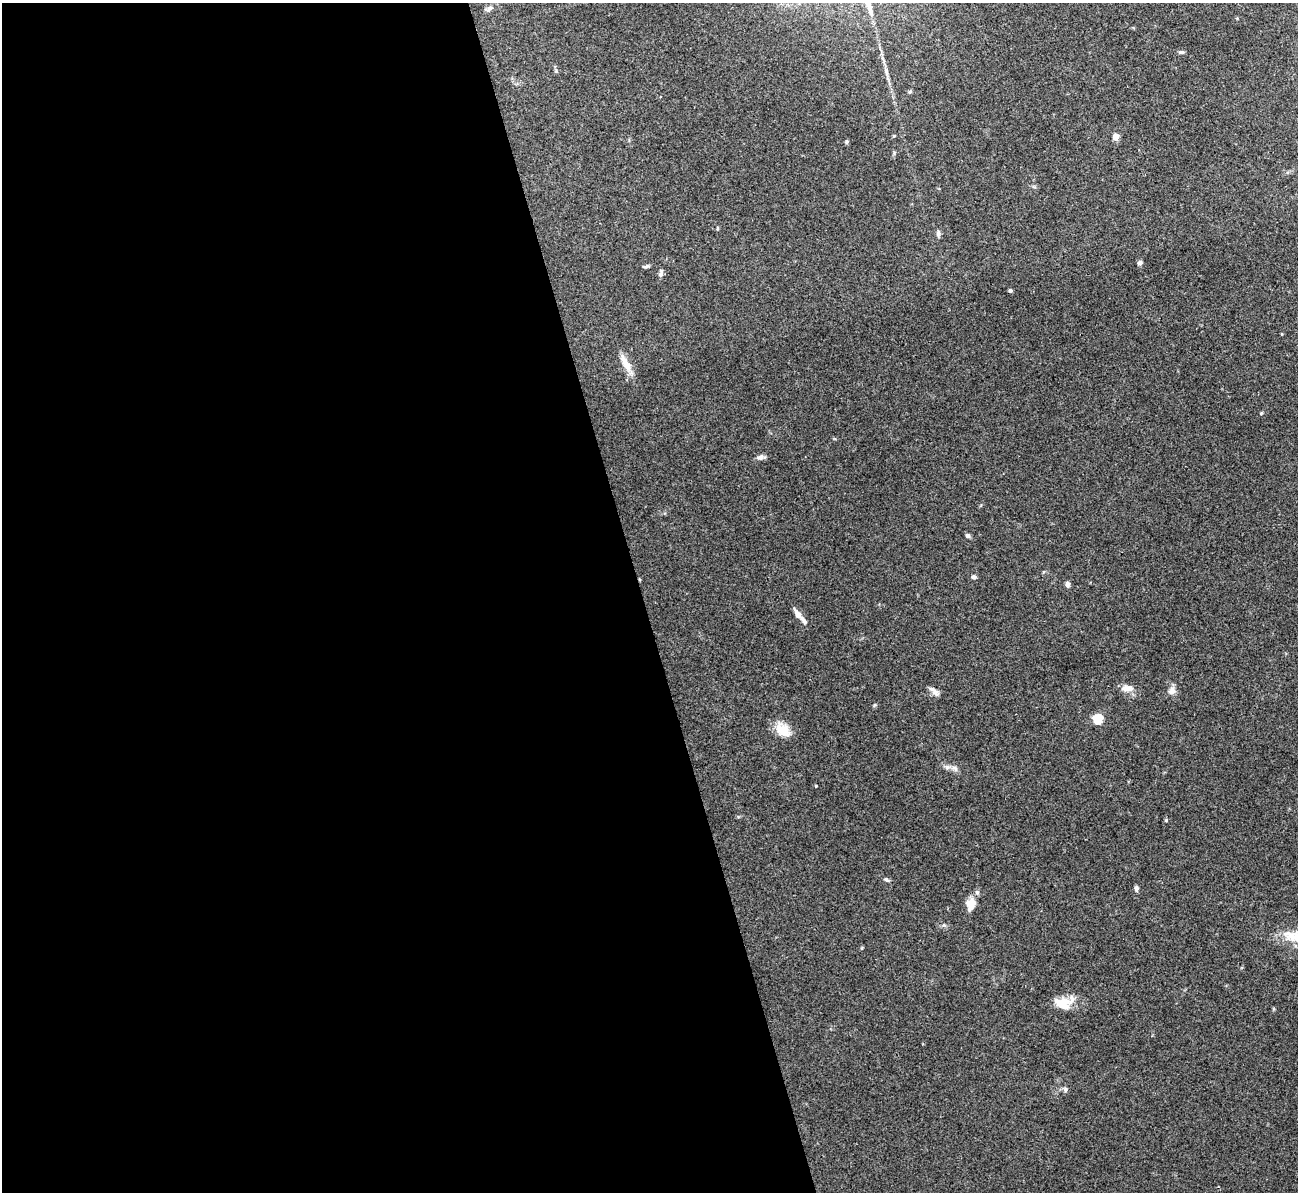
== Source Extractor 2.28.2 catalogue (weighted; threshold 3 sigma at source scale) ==
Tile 9 of 4 x 4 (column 1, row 3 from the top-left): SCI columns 2-1297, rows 1337-2526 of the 5190 x 5175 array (HDU 1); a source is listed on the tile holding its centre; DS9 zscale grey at full resolution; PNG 1300 x 1194 px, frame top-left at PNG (2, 3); no overlay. Shown black and unused: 49% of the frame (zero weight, under 3 of 4 exposures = <1% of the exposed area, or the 3 px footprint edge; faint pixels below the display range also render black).
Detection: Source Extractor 2.28.2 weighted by HDU 2 'WHT'; one run over the whole footprint, this tile lists its part. Background 0.0751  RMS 0.0058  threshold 0.026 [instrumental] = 3 sigma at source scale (4.5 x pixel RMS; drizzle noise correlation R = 1.50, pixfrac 1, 0.05/0.05 arcsec/px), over >= 5 px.
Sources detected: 33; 3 inside a brighter listed object's ellipse — not listed separately; the other 30 listed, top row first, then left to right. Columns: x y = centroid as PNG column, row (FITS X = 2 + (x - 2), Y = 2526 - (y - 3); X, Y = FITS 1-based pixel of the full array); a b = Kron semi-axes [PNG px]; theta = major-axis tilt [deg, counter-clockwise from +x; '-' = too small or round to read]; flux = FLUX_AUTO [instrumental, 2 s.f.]
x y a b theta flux
490 8 9 6 29 1.9
1181 52 7 4 0 1.1
910 92 6 4 1 0.78
894 136 5 3 - 0.47
1116 137 4 4 - 10
847 142 6 4 88 0.74
938 233 9 5 86 1.5
1140 263 6 5 - 1.2
646 266 8 4 19 1.1
661 273 10 5 81 1.7
1010 290 4 3 - 1.3
627 365 21 9 -59 6.8
761 457 11 6 7 2.1
967 536 6 5 - 1.3
974 577 6 5 - 1.4
1067 584 5 5 - 2.2
797 614 12 7 -55 3.1
1127 688 16 8 -4 4.4
1172 690 11 9 58 3
935 693 13 7 -39 2.7
1098 719 5 5 - 34
784 731 17 10 -60 10
955 768 11 6 -44 2
816 786 4 3 - 0.41
1166 820 5 4 - 0.62
886 880 7 4 -35 1
1136 888 6 5 - 1.4
971 904 17 11 78 6.1
1063 1003 22 14 1 12
1065 1089 7 5 -76 1.3
Unlisted compact peaks at least as high as the median listed source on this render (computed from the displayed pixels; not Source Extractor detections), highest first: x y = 1261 413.